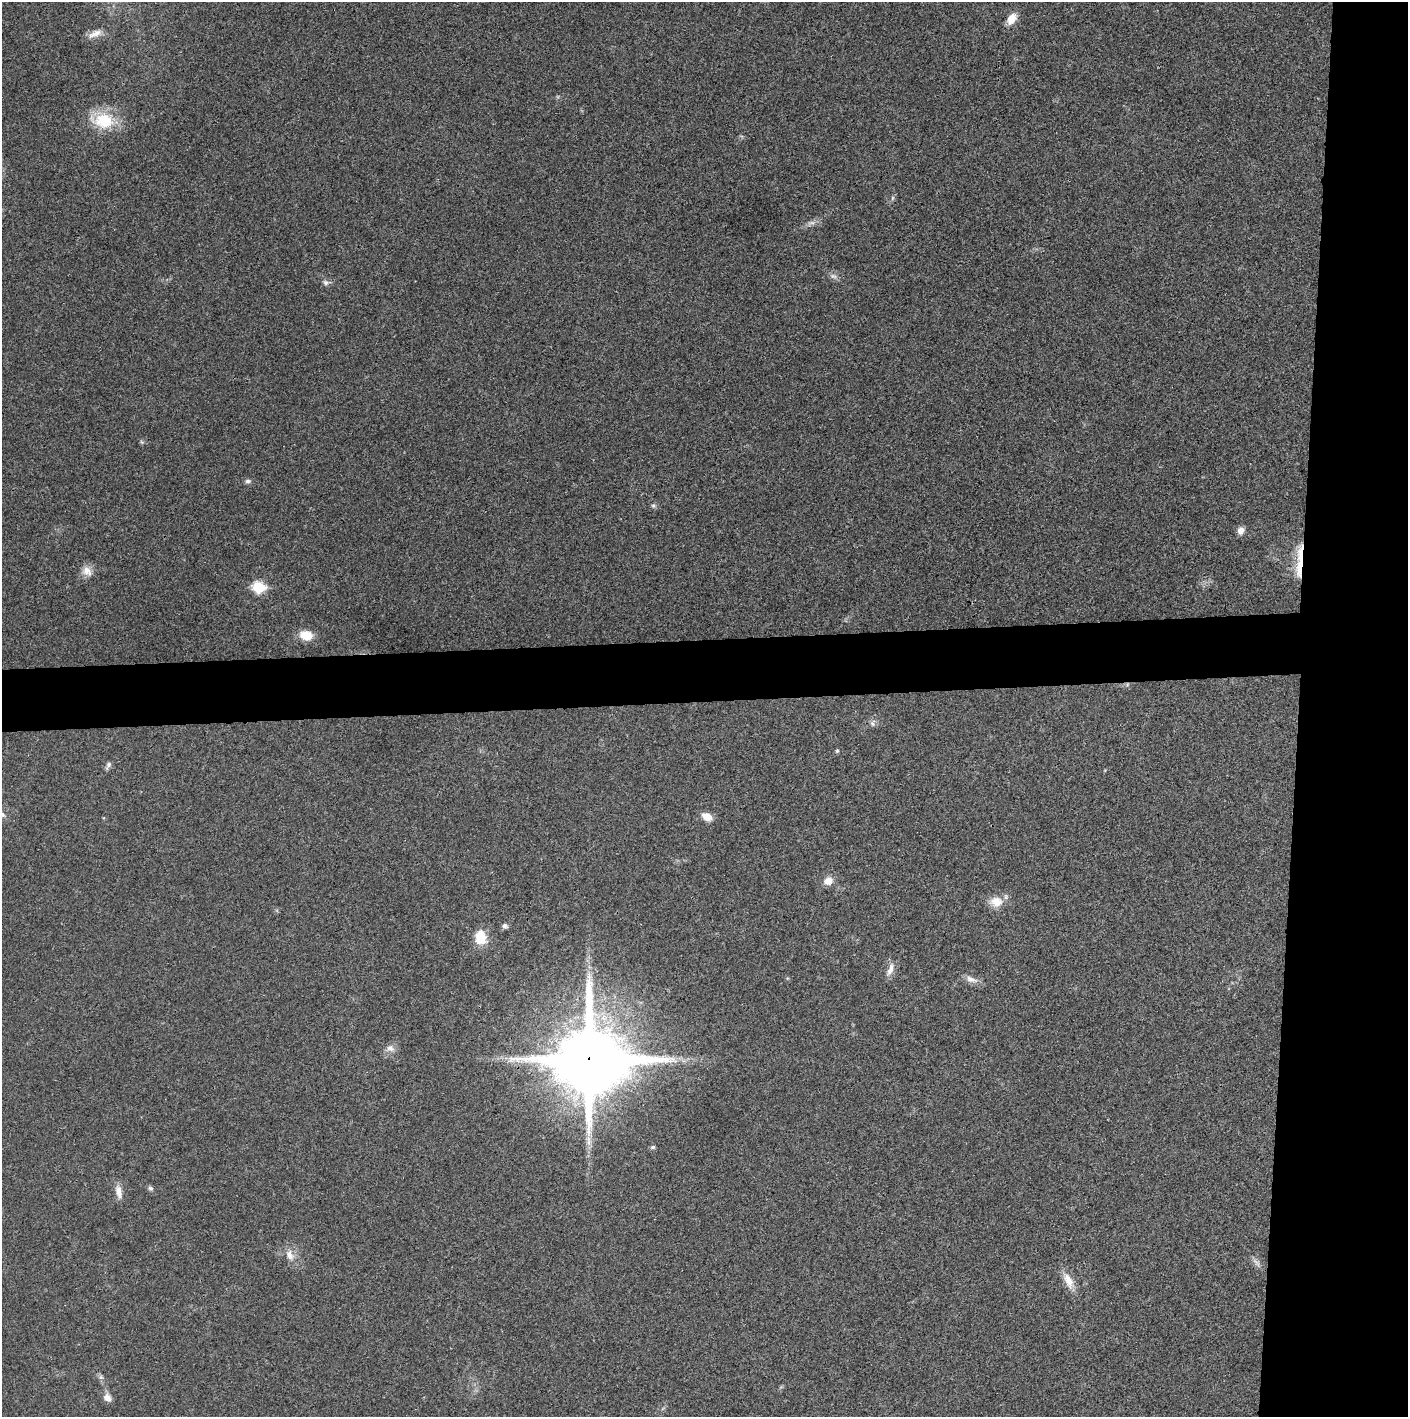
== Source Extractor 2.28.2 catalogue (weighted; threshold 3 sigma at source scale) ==
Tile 6 of 3 x 3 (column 3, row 2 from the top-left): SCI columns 2816-4221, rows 1418-2832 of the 4222 x 4247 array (HDU 1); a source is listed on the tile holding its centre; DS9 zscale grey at full resolution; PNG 1410 x 1419 px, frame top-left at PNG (2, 2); no overlay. Shown black and unused: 12% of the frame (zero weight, under 3 of 4 exposures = <1% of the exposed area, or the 3 px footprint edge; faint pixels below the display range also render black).
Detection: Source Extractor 2.28.2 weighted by HDU 2 'WHT'; one run over the whole footprint, this tile lists its part. Background 0.0191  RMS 0.0041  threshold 0.0184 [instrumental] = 3 sigma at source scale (4.5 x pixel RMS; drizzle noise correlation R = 1.50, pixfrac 1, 0.05/0.05 arcsec/px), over >= 5 px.
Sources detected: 37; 1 too faint to see at this stretch — not listed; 1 inside a brighter listed object's ellipse — not listed separately; the other 35 listed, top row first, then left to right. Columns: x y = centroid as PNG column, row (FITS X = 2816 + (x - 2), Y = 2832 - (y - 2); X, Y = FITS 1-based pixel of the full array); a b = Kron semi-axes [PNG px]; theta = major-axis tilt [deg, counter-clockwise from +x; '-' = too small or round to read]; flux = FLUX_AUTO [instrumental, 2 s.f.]
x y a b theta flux
1012 19 14 9 54 4.8
95 34 21 8 26 3.1
103 120 31 20 -8 16
892 198 6 4 71 0.67
811 223 12 4 8 1.5
833 276 10 6 -10 1.5
326 283 8 6 -44 1.2
142 442 7 4 -34 0.61
248 481 8 5 1 1
653 506 7 5 -42 0.82
1241 530 8 7 - 2.4
1301 563 40 11 80 12
87 571 14 12 -47 3.8
259 587 7 6 - 31
306 635 13 10 -10 7.3
872 723 9 7 84 1.4
837 751 5 4 - 0.55
108 765 11 5 64 1.2
2 815 12 8 -11 2.1
707 817 11 7 -27 4.5
828 881 10 9 - 3.7
996 902 17 13 -6 5.8
505 926 6 6 - 1.2
480 937 15 12 -82 9.7
890 970 18 7 69 2.8
971 979 18 8 -18 2.8
390 1048 11 9 -21 2.4
589 1059 25 22 -8 3900
653 1147 7 5 14 0.66
150 1188 7 6 - 0.94
119 1192 19 8 -78 3.2
290 1255 16 9 -66 3.7
1069 1281 22 10 -64 5.4
101 1377 6 6 - 0.94
107 1398 12 9 -55 2.6
Overlapping masked pixels (flux is a lower limit): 2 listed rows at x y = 1301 563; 589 1059
Isophote crosses this tile's border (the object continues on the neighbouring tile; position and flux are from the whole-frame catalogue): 1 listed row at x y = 2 815